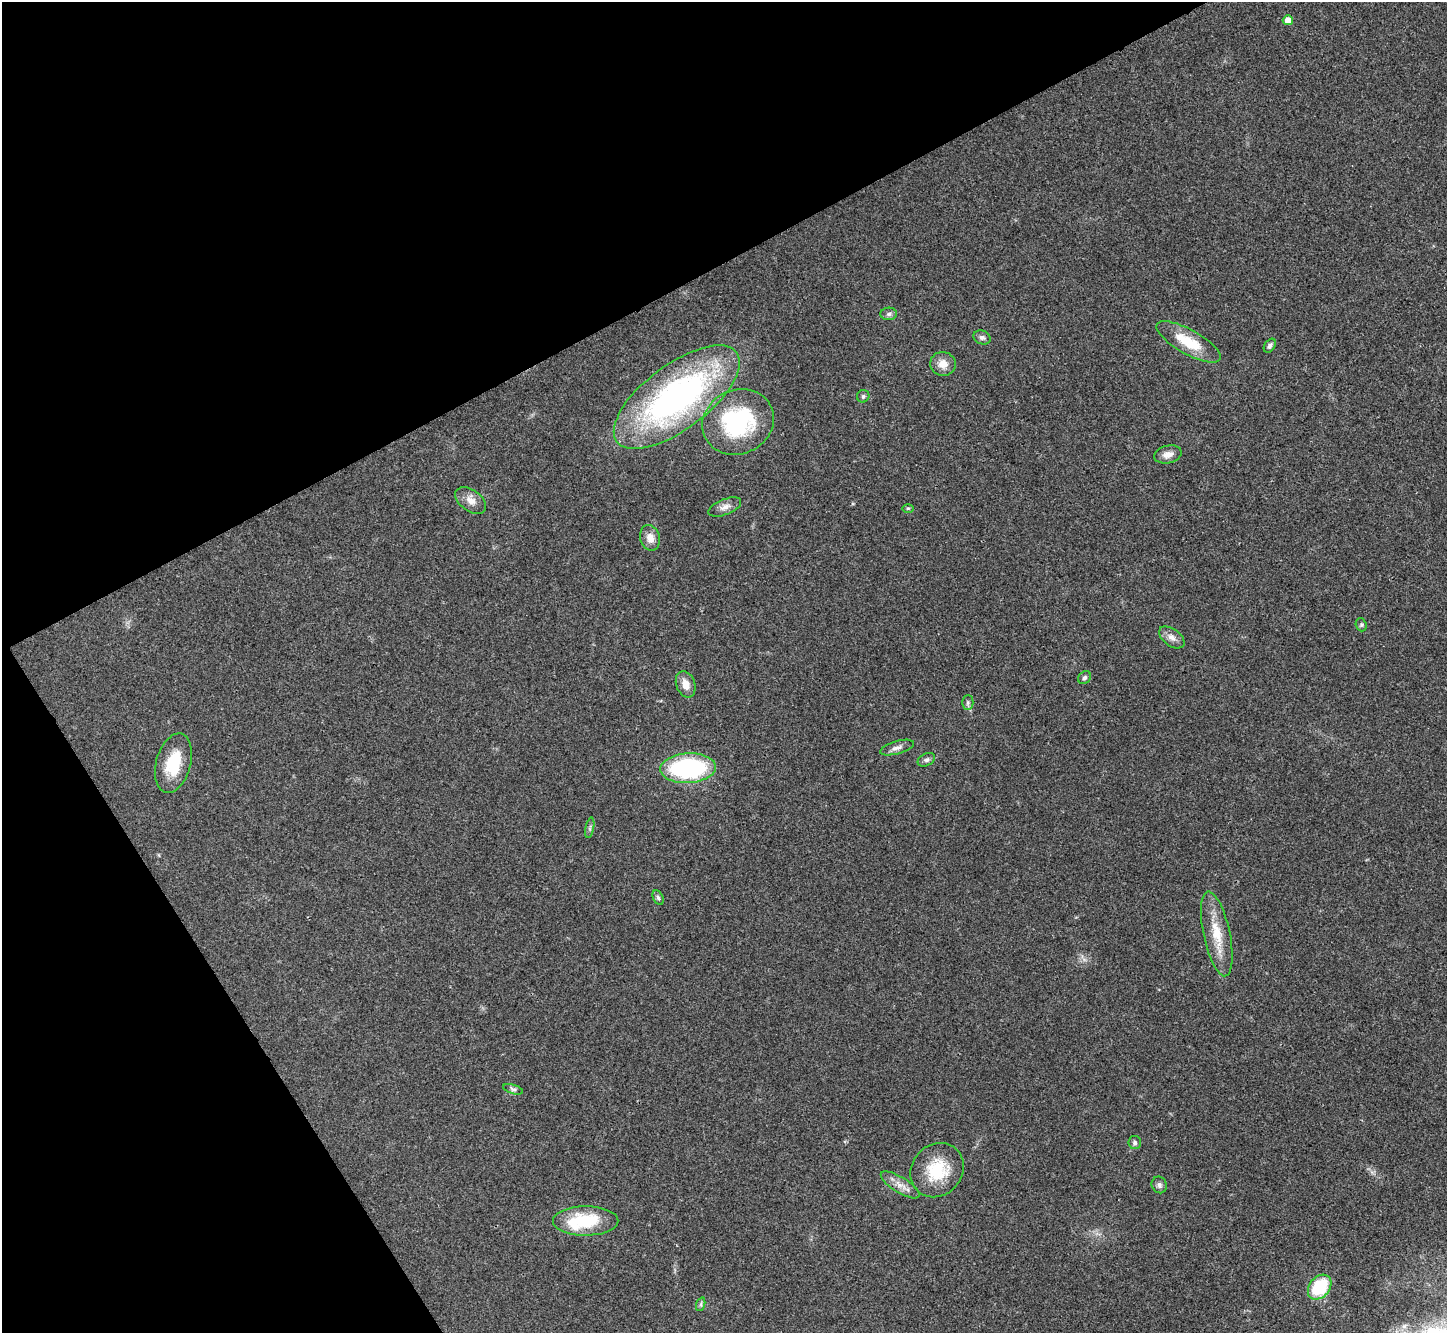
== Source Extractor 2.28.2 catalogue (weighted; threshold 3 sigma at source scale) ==
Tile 5 of 4 x 4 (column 1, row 2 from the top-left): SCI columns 6-1450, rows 2958-4288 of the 5788 x 5779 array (HDU 1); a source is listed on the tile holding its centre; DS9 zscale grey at full resolution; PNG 1449 x 1335 px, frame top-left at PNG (2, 2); each listed source drawn as its Kron ellipse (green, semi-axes under 4 px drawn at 4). Shown black and unused: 28% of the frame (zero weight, under 3 of 4 exposures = <1% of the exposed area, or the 3 px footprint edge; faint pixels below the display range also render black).
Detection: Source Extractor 2.28.2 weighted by HDU 2 'WHT'; one run over the whole footprint, this tile lists its part. Background 0.0209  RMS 0.0039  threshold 0.0177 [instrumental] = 3 sigma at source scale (4.5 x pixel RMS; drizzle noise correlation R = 1.50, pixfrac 1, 0.05/0.05 arcsec/px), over >= 5 px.
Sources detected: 35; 1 inside a brighter listed object's ellipse — not listed separately; the other 34 listed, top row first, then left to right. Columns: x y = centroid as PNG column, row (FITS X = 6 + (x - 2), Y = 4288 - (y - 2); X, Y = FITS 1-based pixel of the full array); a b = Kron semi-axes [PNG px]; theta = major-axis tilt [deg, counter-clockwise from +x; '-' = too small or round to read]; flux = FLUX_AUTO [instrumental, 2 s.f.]
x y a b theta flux
1288 20 5 5 - 2.9
889 314 8 6 3 1.1
982 337 9 6 -20 1.3
1188 342 36 12 -29 13
1270 346 8 5 54 1
943 364 13 12 - 4.2
863 396 6 6 - 0.78
677 397 75 32 37 130
738 422 36 32 24 43
1168 454 14 8 13 3
471 500 17 10 -36 3.5
725 507 17 8 21 2.6
908 508 6 4 1 0.48
650 538 13 9 -75 3.6
1361 625 7 5 -70 0.68
1172 637 14 8 -36 2.5
1084 678 7 5 46 0.85
686 684 13 9 -70 3.9
968 703 7 5 89 0.89
897 748 17 6 16 2
926 760 9 6 27 1.1
173 763 30 17 75 14
688 768 28 15 3 51
590 828 10 3 79 0.76
658 898 7 5 -63 0.88
1217 934 43 13 -78 11
513 1089 10 4 -16 0.92
1135 1142 6 6 - 0.96
937 1170 28 25 49 17
900 1185 22 8 -31 3.8
1159 1185 8 7 - 1.3
586 1221 33 14 0 21
1320 1287 14 10 51 20
701 1304 7 4 72 0.69